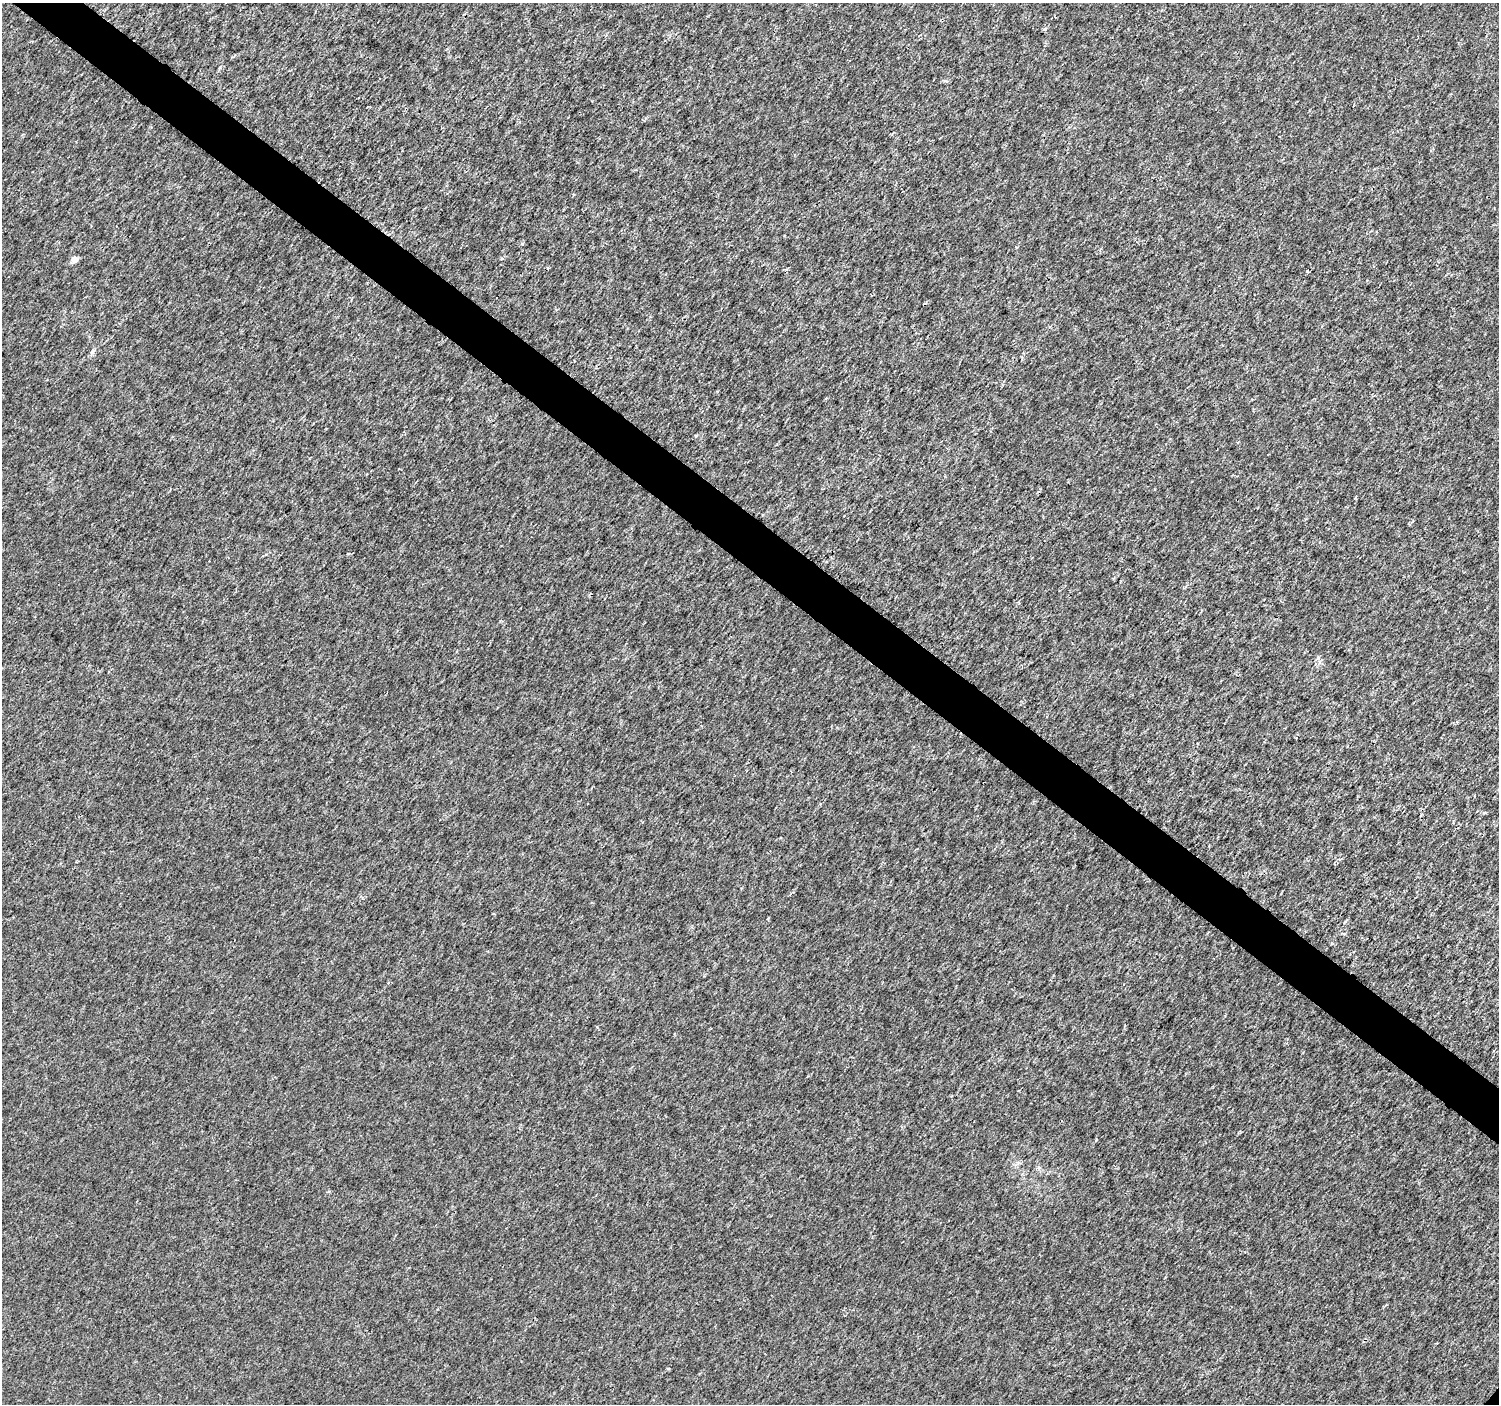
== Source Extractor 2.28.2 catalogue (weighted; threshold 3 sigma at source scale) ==
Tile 11 of 4 x 4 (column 3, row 3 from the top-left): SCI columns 2998-4494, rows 1580-2981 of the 6002 x 6027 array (HDU 1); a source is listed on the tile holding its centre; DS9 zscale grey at full resolution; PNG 1501 x 1406 px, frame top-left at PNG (2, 3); no overlay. Shown black and unused: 4% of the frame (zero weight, under 3 of 4 exposures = <1% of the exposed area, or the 3 px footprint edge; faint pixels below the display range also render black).
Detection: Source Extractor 2.28.2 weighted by HDU 2 'WHT'; one run over the whole footprint, this tile lists its part. Background 2.69e-04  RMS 0.0018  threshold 0.00826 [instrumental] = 3 sigma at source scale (4.5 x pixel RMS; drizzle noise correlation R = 1.50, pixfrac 1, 0.0396/0.0396 arcsec/px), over >= 5 px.
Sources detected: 3; all 3 listed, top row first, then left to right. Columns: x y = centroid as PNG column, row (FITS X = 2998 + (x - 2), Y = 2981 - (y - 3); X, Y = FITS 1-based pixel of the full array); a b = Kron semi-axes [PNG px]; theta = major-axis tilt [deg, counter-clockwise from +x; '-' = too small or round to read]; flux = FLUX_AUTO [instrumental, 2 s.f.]
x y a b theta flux
1045 29 6 4 44 0.28
74 259 8 6 12 0.85
92 351 8 5 53 0.49